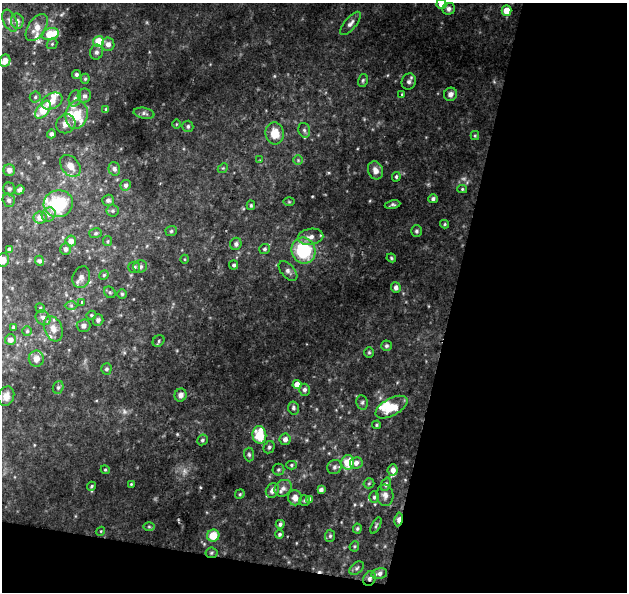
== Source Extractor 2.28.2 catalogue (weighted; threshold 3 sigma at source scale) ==
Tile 4 of 2 x 2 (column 2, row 2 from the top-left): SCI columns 626-1250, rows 59-648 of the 1250 x 1293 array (HDU 1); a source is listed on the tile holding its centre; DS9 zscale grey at full resolution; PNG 629 x 594 px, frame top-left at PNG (2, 3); each listed source drawn as its Kron ellipse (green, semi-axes under 4 px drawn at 4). Shown black and unused: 32% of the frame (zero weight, under 2 of 3 exposures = <1% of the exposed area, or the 3 px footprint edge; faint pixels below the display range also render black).
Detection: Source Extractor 2.28.2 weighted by HDU 2 'WHT'; one run over the whole footprint, this tile lists its part. Background 0.0518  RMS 0.0051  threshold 0.0231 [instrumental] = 3 sigma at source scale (4.5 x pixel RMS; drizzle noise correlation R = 1.50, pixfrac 1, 0.0396/0.0396 arcsec/px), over >= 5 px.
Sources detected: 161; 4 too faint to see at this stretch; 1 cosmic-ray / hot-pixel residue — neither listed nor drawn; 11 inside a brighter listed object's ellipse — not listed separately; the other 145 listed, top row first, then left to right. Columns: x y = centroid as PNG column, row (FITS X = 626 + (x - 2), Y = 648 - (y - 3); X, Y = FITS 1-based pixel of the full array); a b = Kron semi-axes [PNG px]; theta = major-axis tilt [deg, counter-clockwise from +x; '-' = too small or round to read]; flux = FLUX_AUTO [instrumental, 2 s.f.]
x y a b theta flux
441 4 5 5 - 4.3
449 9 6 6 - 1.8
507 11 5 5 - 8
10 21 12 6 -66 2.1
17 21 7 6 - 2.3
350 23 14 6 50 2.3
37 27 15 8 57 4.9
50 34 9 6 14 15
99 41 5 5 - 14
52 44 6 5 - 0.72
108 44 6 6 - 2.7
96 52 7 6 - 1.6
5 60 6 5 - 3.4
76 74 4 4 - 1.2
85 79 5 4 - 0.75
363 80 6 5 - 0.91
409 82 8 7 - 1.6
402 94 4 3 - 0.53
450 94 7 6 - 2.2
84 96 7 6 - 1.9
35 97 5 5 - 0.98
75 98 8 6 76 1.6
52 101 11 7 26 5.6
106 109 4 3 - 0.75
43 110 10 5 53 15
144 113 10 5 -11 1.3
77 115 14 11 80 11
66 124 10 9 - 3.9
176 124 5 3 - 0.43
188 126 6 5 - 1.2
304 130 7 5 -74 1.4
275 133 11 9 -84 9.9
51 134 4 4 - 1.8
475 136 4 4 - 0.59
260 160 3 3 - 0.36
298 160 5 4 - 0.69
70 166 12 8 -50 4.5
223 168 5 4 - 0.66
114 169 7 5 -74 1.5
9 170 6 5 - 2.7
375 170 9 7 -69 3.8
396 177 5 4 - 0.8
126 185 5 5 - 1.3
9 189 6 6 - 1.4
462 189 5 4 - 0.69
20 190 5 4 - 1.7
433 199 4 4 - 1.3
9 200 7 6 - 1.6
108 200 6 5 - 1.5
289 202 6 4 -1 0.52
58 204 14 13 - 28
251 205 5 4 - 0.78
393 205 8 4 10 1.1
112 211 6 6 - 1
49 214 7 6 - 2.1
40 217 6 6 - 4.6
445 224 4 4 - 0.64
171 231 6 5 - 0.98
416 231 6 5 - 0.94
96 233 6 5 - 0.87
311 237 13 8 9 3.4
71 241 5 5 - 3.8
108 241 5 4 - 0.67
236 244 6 5 - 1.4
10 249 4 4 - 1.7
66 249 6 5 - 1.5
265 249 5 5 - 1
303 250 13 12 - 33
391 258 5 4 - 0.67
185 259 4 3 - 0.43
3 260 7 6 - 3.4
40 261 5 4 - 1.2
234 265 4 4 - 1.1
134 267 6 5 - 1.4
140 267 7 6 - 1.3
288 271 12 6 -48 2.2
104 275 5 4 - 0.61
81 277 11 8 70 2.4
396 287 5 4 - 2.2
110 292 6 5 - 0.85
122 294 5 5 - 0.75
82 302 4 3 - 1.1
71 306 6 4 -1 0.78
40 308 5 4 - 0.64
91 315 5 4 - 0.6
43 318 8 6 -43 2
98 320 6 5 - 1.3
84 326 7 6 - 1.8
13 327 4 4 - 0.81
53 329 13 9 -70 4
27 331 5 5 - 0.79
10 340 5 5 - 3.1
159 341 6 5 - 0.93
386 346 5 5 - 1.1
369 352 5 4 - 0.71
36 359 8 7 - 4
106 369 5 5 - 1.2
297 384 4 4 - 5
58 387 6 5 - 1.1
304 390 6 5 - 1.7
181 395 6 6 - 3
6 396 10 8 69 3.5
362 402 7 5 -79 1.1
391 407 17 8 29 10
293 408 6 5 - 1.4
377 425 4 3 - 0.66
259 435 9 7 -84 16
285 439 6 5 - 2.5
202 440 5 5 - 1.1
269 447 6 5 - 0.95
249 454 7 5 -86 0.97
348 462 7 6 - 12
356 463 6 6 - 2.4
291 465 5 4 - 0.82
334 467 7 6 - 1.4
278 469 6 6 - 0.96
105 470 4 4 - 0.62
393 470 6 5 - 3.1
369 483 5 5 - 0.74
131 484 3 3 - 0.5
386 484 7 4 69 1.2
91 486 4 4 - 0.69
283 488 9 7 39 2.3
321 490 4 4 - 1.8
272 491 7 6 - 2.8
240 494 5 4 - 0.65
385 495 11 8 -81 2.8
374 497 5 5 - 0.97
295 498 8 6 -85 3.6
310 499 4 4 - 2.1
304 500 5 5 - 0.84
399 519 7 4 80 4.1
280 524 4 4 - 1.4
376 526 9 4 64 0.91
149 527 6 4 -1 0.74
357 528 5 4 - 0.77
101 531 4 3 - 0.44
280 534 4 4 - 0.9
213 535 6 6 - 9.4
330 536 6 5 - 0.93
354 546 5 4 - 0.7
211 553 6 5 - 0.9
357 568 8 5 40 1.1
379 574 8 5 14 2.1
370 578 7 6 - 1.7
Overlapping masked pixels (flux is a lower limit): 3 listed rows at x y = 399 519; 211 553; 370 578
Isophote crosses this tile's border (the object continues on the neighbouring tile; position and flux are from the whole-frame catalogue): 3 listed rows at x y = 441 4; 3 260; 6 396